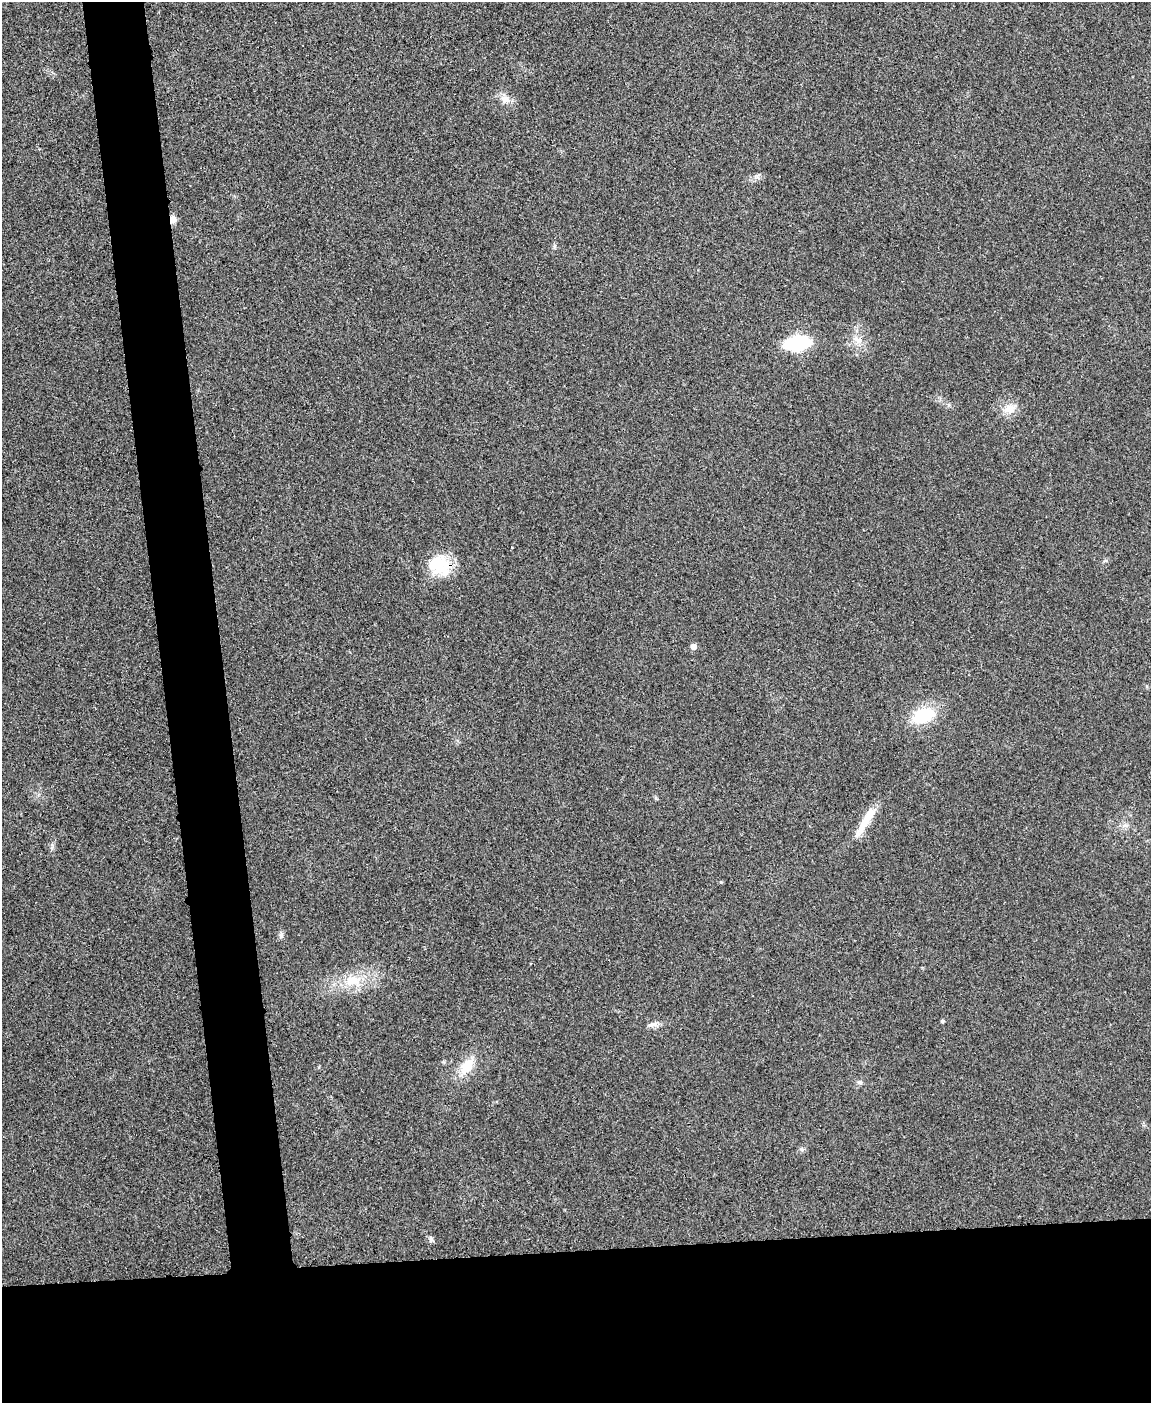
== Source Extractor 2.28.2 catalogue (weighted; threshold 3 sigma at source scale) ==
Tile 11 of 4 x 3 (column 3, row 3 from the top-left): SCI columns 2303-3451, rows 141-1541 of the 4603 x 4585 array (HDU 1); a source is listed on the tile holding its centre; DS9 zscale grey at full resolution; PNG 1153 x 1405 px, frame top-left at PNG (2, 2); no overlay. Shown black and unused: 16% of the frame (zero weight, under 3 of 4 exposures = <1% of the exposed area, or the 3 px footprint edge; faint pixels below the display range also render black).
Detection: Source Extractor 2.28.2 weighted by HDU 2 'WHT'; one run over the whole footprint, this tile lists its part. Background 0.0333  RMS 0.0062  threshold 0.0278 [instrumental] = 3 sigma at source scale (4.5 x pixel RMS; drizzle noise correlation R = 1.50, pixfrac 1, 0.05/0.05 arcsec/px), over >= 5 px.
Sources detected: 17; all 17 listed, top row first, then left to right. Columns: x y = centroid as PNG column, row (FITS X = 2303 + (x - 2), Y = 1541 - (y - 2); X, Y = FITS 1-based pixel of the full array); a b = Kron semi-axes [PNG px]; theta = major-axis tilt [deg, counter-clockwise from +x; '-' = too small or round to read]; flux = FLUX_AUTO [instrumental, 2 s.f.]
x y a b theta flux
505 99 13 9 -24 4.6
173 219 10 7 -86 3
857 340 15 6 -25 3.9
797 343 19 10 7 53
1009 409 16 12 28 6.8
439 563 28 23 -24 22
693 646 5 5 - 3.6
923 715 26 16 16 25
866 821 35 10 57 12
721 882 5 4 - 0.57
281 935 8 6 -74 1.6
352 981 21 13 -2 13
942 1021 4 3 - 1.1
652 1024 13 6 12 2.9
467 1066 23 13 60 13
860 1082 7 5 -3 1.5
431 1239 7 5 -88 1.5
Overlapping masked pixels (flux is a lower limit): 2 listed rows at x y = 173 219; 439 563
Unlisted compact peaks at least as high as the median listed source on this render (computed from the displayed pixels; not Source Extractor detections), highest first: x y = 801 1149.